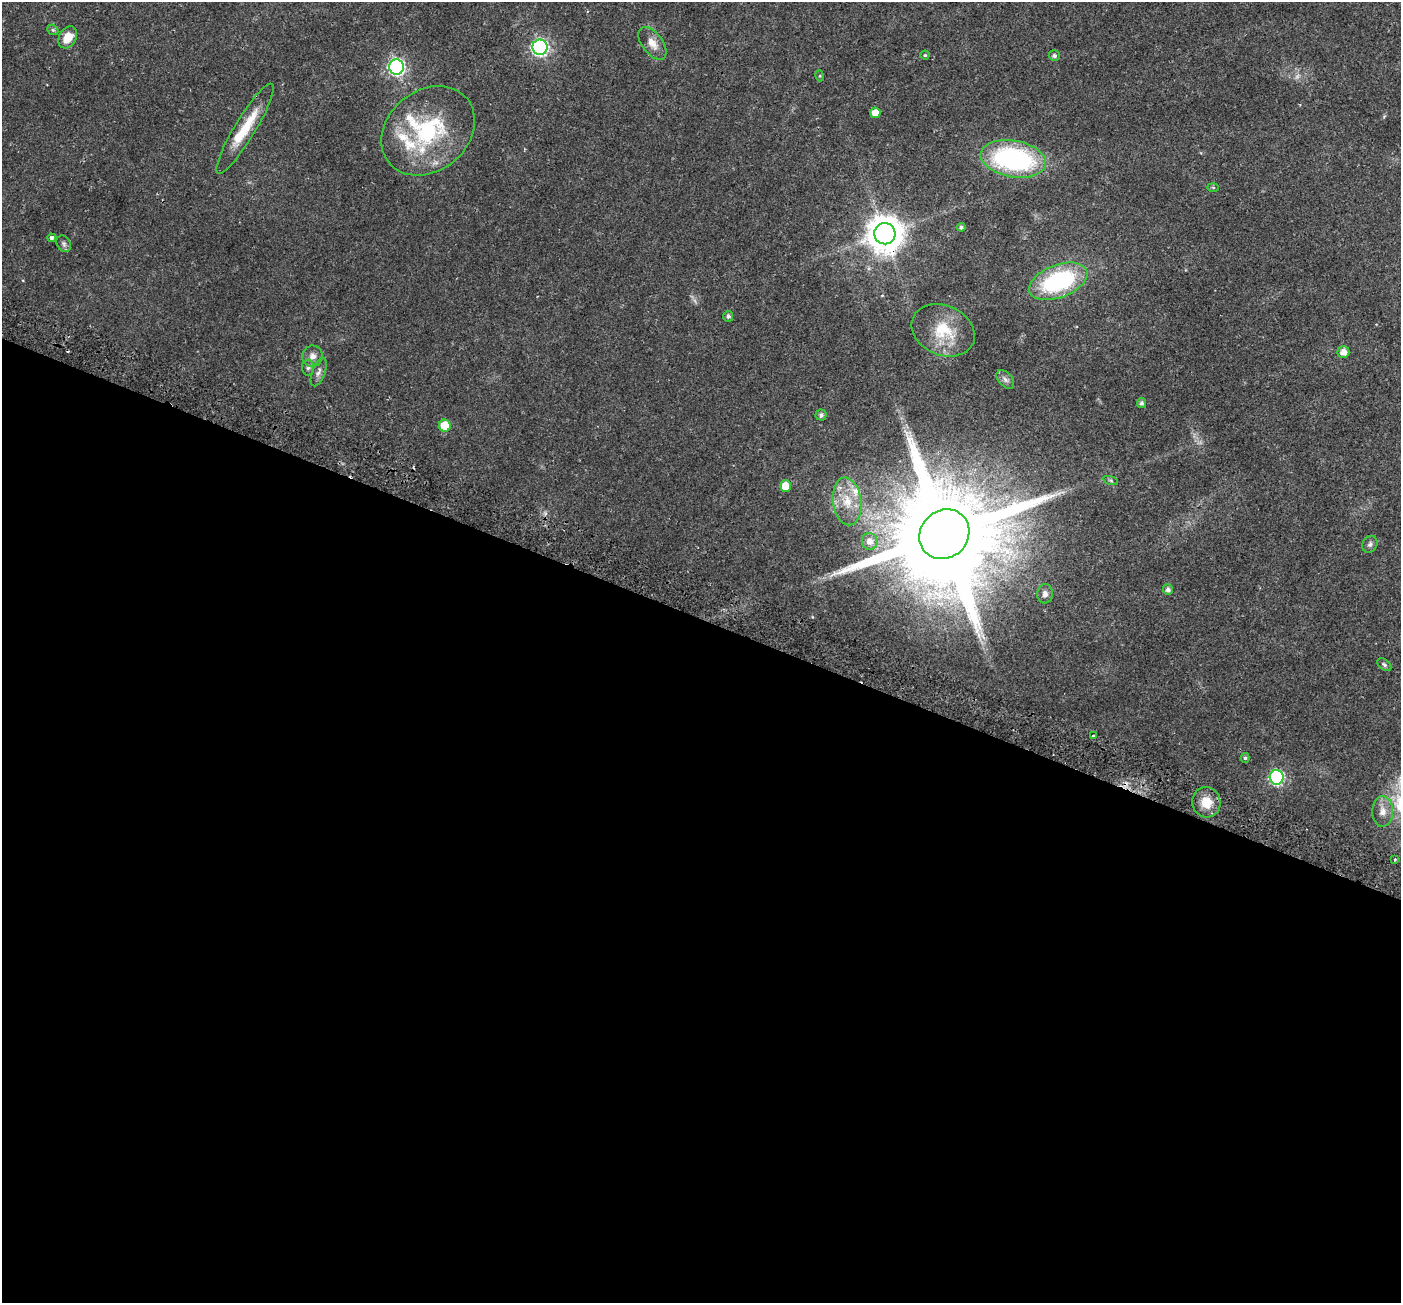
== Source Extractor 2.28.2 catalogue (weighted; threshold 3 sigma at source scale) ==
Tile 14 of 4 x 4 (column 2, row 4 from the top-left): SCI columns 1469-2867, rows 295-1595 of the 5743 x 5856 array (HDU 1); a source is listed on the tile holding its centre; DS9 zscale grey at full resolution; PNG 1403 x 1305 px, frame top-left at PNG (2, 2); each listed source drawn as its Kron ellipse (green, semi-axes under 4 px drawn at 4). Shown black and unused: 53% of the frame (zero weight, under 2 of 3 exposures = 5% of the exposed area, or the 3 px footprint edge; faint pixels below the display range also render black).
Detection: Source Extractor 2.28.2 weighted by HDU 2 'WHT'; one run over the whole footprint, this tile lists its part. Background 0.0187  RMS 0.003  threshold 0.0136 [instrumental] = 3 sigma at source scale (4.5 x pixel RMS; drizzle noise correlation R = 1.50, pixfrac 1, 0.0396/0.0396 arcsec/px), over >= 5 px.
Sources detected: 55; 2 too faint to see at this stretch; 5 cosmic-ray / hot-pixel residue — neither listed nor drawn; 5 inside a brighter listed object's ellipse — not listed separately; the other 43 listed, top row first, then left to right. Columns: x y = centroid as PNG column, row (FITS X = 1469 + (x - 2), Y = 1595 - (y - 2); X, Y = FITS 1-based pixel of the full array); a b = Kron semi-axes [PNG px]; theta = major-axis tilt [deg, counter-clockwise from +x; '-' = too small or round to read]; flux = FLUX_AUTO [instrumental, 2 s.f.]
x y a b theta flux
53 30 6 4 -43 0.46
68 37 12 8 60 4.2
652 43 19 10 -53 3.2
540 47 7 7 - 79
925 55 4 4 - 0.45
1054 56 5 5 - 0.77
396 67 7 7 - 81
820 76 5 3 - 0.32
875 113 5 5 - 3.2
245 129 52 10 59 9.9
428 131 51 40 39 33
1013 159 33 18 -10 51
1213 187 6 4 -2 0.37
961 227 4 4 - 0.76
885 234 11 10 - 670
52 238 4 3 - 1.8
64 244 8 6 -59 0.87
1058 281 30 16 21 34
728 316 5 5 - 0.85
943 330 33 25 -23 11
1343 352 6 6 - 2.3
312 356 11 10 - 2.1
308 368 8 6 88 0.88
319 372 15 6 70 1.4
1005 379 11 6 -49 1.1
1142 403 5 4 - 0.78
821 415 5 5 - 0.95
445 426 6 6 - 8.6
1111 481 8 3 -19 0.45
785 486 5 5 - 4.8
847 501 24 14 -82 7.2
944 534 26 23 43 9800
870 541 8 8 - 2.1
1370 544 8 7 - 0.86
1168 590 5 5 - 1.1
1045 594 9 8 - 1.3
1384 665 8 5 -40 0.69
1093 736 3 3 - 1.2
1245 758 5 4 - 0.5
1277 777 7 7 - 54
1206 802 15 14 - 5.7
1383 811 15 10 88 2.7
1395 859 3 2 - 0.62
Overlapping masked pixels (flux is a lower limit): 3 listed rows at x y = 885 234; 944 534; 1206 802